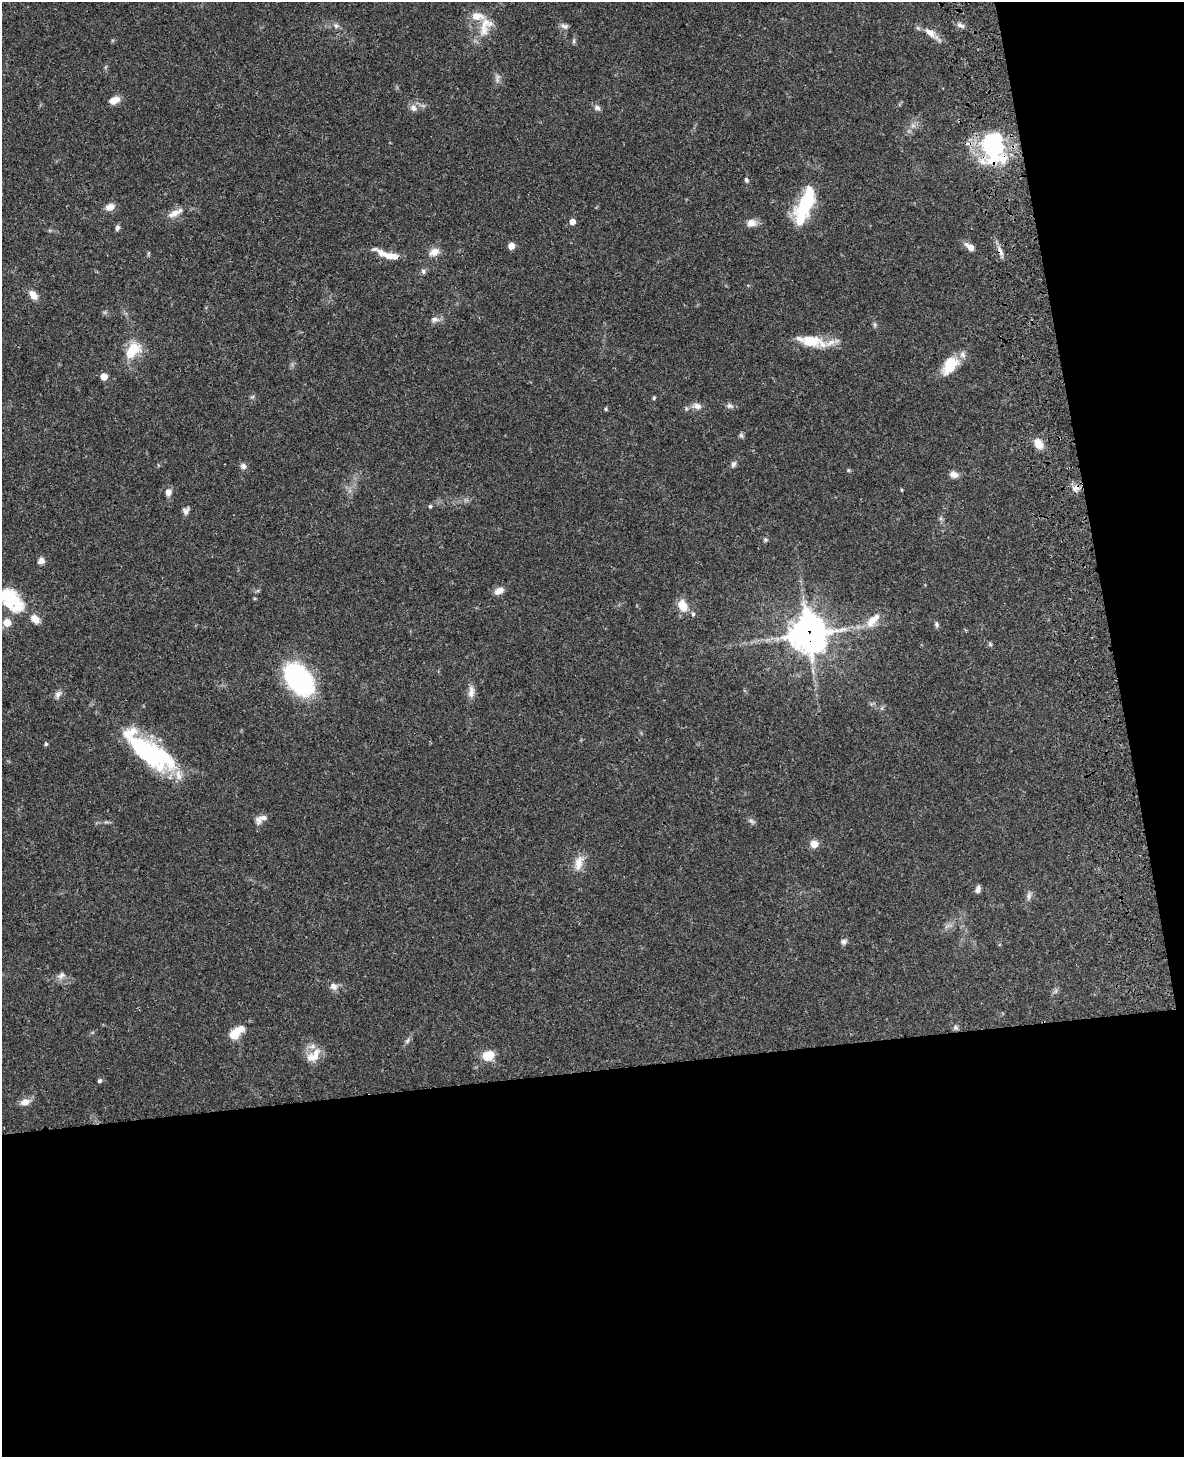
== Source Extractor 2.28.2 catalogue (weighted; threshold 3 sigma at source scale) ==
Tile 12 of 4 x 3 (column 4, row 3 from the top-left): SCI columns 3662-4843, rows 171-1625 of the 4964 x 4810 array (HDU 1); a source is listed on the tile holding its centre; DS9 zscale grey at full resolution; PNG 1186 x 1459 px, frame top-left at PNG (2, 2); no overlay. Shown black and unused: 32% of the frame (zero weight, under 3 of 4 exposures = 6% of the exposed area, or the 3 px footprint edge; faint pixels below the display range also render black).
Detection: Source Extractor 2.28.2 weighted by HDU 2 'WHT'; one run over the whole footprint, this tile lists its part. Background 0.0587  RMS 0.0032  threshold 0.0143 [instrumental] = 3 sigma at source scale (4.5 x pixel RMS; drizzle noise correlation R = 1.50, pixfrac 1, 0.05/0.05 arcsec/px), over >= 5 px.
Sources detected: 92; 1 inside a brighter object's white glare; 1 cosmic-ray / hot-pixel residue — not listed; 9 inside a brighter listed object's ellipse — not listed separately; the other 81 listed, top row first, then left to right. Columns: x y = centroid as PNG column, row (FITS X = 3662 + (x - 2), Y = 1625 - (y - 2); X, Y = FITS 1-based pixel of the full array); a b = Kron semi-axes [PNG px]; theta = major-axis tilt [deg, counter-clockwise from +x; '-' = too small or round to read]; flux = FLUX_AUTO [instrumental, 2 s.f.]
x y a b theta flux
961 25 11 6 -22 1.2
336 26 8 6 -37 1
485 26 31 16 67 6.5
564 26 11 6 -22 1.1
930 32 18 9 -38 3.1
574 41 7 4 89 0.51
497 78 13 4 89 0.98
114 100 11 7 22 3.2
413 108 11 8 -49 1.6
597 108 9 7 -19 0.99
913 125 7 5 0 0.84
992 145 36 24 86 34
746 180 6 5 - 0.68
806 203 30 16 67 19
110 207 11 8 19 2.2
174 213 20 8 24 2.9
572 222 6 5 - 2
751 223 13 10 -4 2.3
117 228 7 5 73 0.8
511 246 5 5 - 3.4
970 247 11 7 -37 2.3
1000 251 15 5 -69 1.6
434 252 14 9 23 2.5
391 256 18 7 -7 4
423 271 7 5 -74 0.71
33 295 13 8 -57 2.5
435 319 11 7 7 1.4
875 325 6 4 -72 0.53
811 341 32 15 -5 9
133 350 20 11 54 9.2
950 365 23 14 54 8
104 377 5 5 - 3.8
252 397 7 4 19 0.45
654 398 5 4 - 0.36
697 406 12 8 -11 1.8
730 406 10 7 -16 1
606 409 5 4 - 0.37
741 435 8 5 -54 0.62
1038 444 13 9 -61 3.2
733 464 8 7 - 0.83
243 466 8 7 - 1.1
848 470 6 4 -72 0.35
954 475 10 8 -16 1.8
1075 488 12 8 33 1.8
901 490 5 3 - 0.28
168 492 9 8 - 1.8
430 506 5 4 - 0.43
186 511 10 8 72 1.2
765 540 6 5 - 0.53
41 561 8 7 - 1.5
499 591 11 7 28 2.3
9 598 27 19 -39 13
683 606 14 9 -69 4.9
693 614 6 5 - 0.52
35 619 11 8 -48 3
873 620 24 11 46 4.9
7 623 6 6 - 5.5
936 624 8 5 -80 0.68
808 634 13 12 - 570
990 644 6 4 -72 0.43
299 680 25 16 -52 61
471 692 17 8 88 2.1
58 694 11 7 53 1.3
46 744 5 5 - 0.45
151 753 60 23 -34 36
263 817 14 7 -2 1.8
751 821 9 5 -26 0.76
814 844 10 9 - 2.2
579 863 23 11 75 3.8
978 889 8 5 77 1.2
1029 896 12 5 75 1.1
844 942 7 7 - 0.87
61 976 12 8 37 1.5
333 986 11 9 -36 1.7
956 1027 8 6 -39 0.77
235 1033 16 12 55 4.2
407 1041 9 4 55 0.78
313 1056 24 12 40 4.5
488 1056 13 9 23 5.5
100 1081 5 5 - 0.57
25 1102 12 8 9 2.2
Overlapping masked pixels (flux is a lower limit): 5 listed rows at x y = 992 145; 1000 251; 391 256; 1075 488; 808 634
Isophote crosses this tile's border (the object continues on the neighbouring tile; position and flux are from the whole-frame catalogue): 1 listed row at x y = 9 598